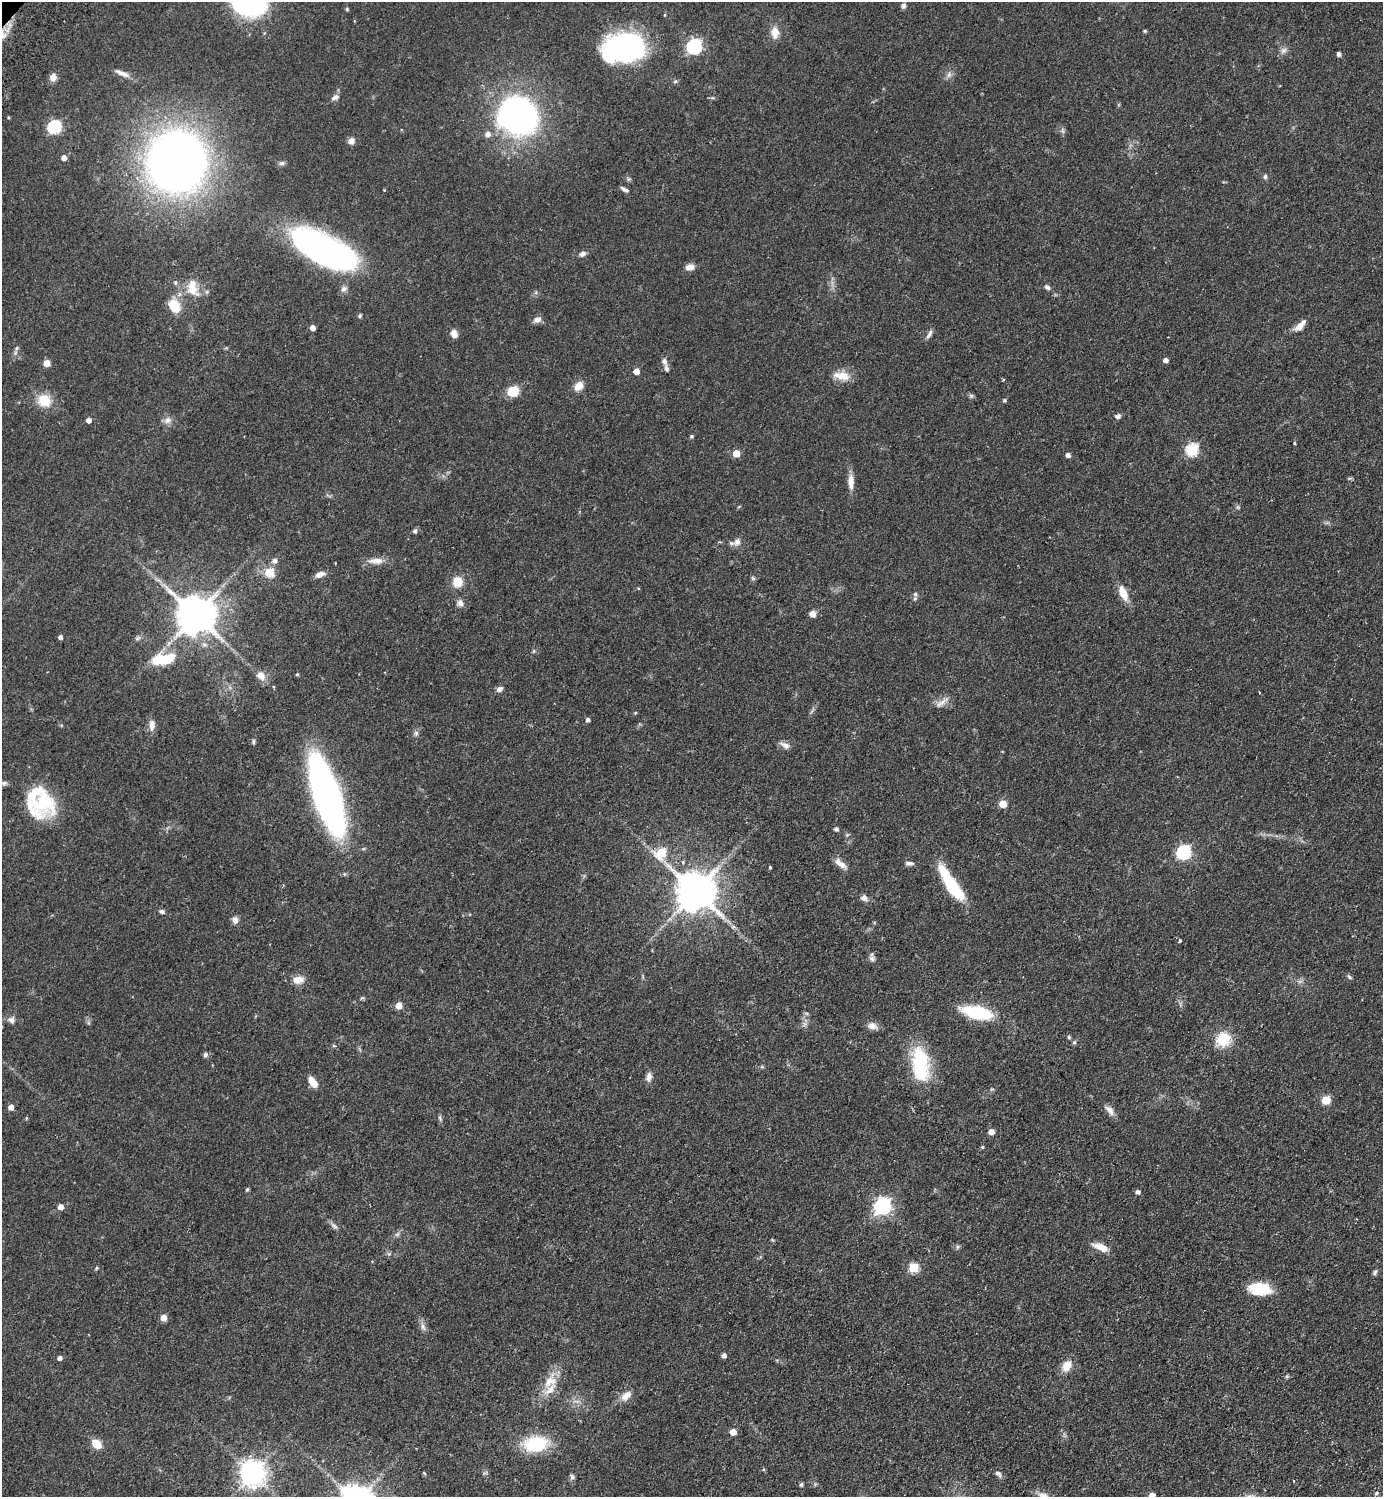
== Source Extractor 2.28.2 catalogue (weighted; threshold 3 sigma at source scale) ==
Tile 6 of 4 x 4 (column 2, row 2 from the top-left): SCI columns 1585-2965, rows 3033-4527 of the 6071 x 6065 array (HDU 1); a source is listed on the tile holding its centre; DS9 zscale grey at full resolution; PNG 1385 x 1499 px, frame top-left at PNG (2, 2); no overlay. Shown black and unused: <1% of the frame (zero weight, under 2 of 3 exposures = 4% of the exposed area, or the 3 px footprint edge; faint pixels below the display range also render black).
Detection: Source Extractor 2.28.2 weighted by HDU 2 'WHT'; one run over the whole footprint, this tile lists its part. Background 0.0557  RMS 0.0053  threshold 0.0239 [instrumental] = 3 sigma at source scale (4.5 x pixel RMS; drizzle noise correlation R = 1.50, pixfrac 1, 0.05/0.05 arcsec/px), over >= 5 px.
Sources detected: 170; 2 too faint to see at this stretch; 2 cosmic-ray / hot-pixel residue — not listed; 6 inside a brighter listed object's ellipse — not listed separately; the other 160 listed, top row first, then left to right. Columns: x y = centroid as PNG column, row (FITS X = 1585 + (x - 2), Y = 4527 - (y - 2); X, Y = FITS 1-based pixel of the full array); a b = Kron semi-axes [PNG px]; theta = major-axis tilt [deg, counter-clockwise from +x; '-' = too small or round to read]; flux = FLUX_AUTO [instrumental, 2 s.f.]
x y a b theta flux
249 2 42 34 -20 69
903 6 6 6 - 1.4
347 9 5 4 - 0.63
1145 31 4 3 - 0.76
775 33 14 10 -89 5
2 34 14 9 -53 4.2
627 45 41 27 -1 91
694 46 7 6 - 110
1284 51 10 6 35 2
1339 54 4 4 - 1.9
122 73 21 6 -23 3.6
949 75 8 6 70 1.8
53 77 9 8 - 3.4
675 81 6 5 - 0.85
335 97 10 6 27 1.9
518 116 32 28 -20 170
8 117 4 3 - 0.51
54 127 6 6 - 69
488 134 6 6 - 2.6
351 141 7 7 - 2.6
64 158 4 4 - 3.1
177 161 36 35 - 540
282 163 8 6 14 1.2
1265 177 6 5 - 1
628 179 7 4 -72 0.83
625 189 10 4 -30 1.6
323 249 66 27 -27 150
582 254 8 6 26 1.7
690 267 10 7 7 3.2
175 282 6 4 -78 0.83
1047 287 8 5 -35 1.5
193 288 24 14 -76 9.2
344 289 9 7 43 1.8
174 306 12 10 -63 13
360 316 5 4 - 0.74
537 320 10 7 15 2.6
1299 326 14 9 38 3.7
312 327 4 4 - 3.3
454 334 10 8 -71 3
929 334 14 5 60 1.7
17 348 6 4 71 0.83
1165 360 5 4 - 2.5
664 361 7 6 - 1.9
46 363 5 5 - 7.4
666 368 9 5 -80 1.6
636 371 5 4 - 5.2
842 376 21 10 -9 7.1
579 386 12 9 50 4.6
513 391 10 9 - 11
971 396 7 4 -1 0.89
44 400 14 12 -35 12
1005 400 5 4 - 0.79
1118 416 7 6 - 1.5
89 420 4 4 - 2.7
167 420 11 8 32 2.6
691 436 4 4 - 0.85
1294 443 3 3 - 0.55
1192 450 6 6 - 47
736 453 5 5 - 9.5
1068 455 5 4 - 2.2
851 482 20 7 -89 5
415 531 7 6 - 1
737 542 11 8 47 2.5
274 561 7 7 - 1.8
376 561 23 7 2 4.5
269 572 5 5 - 19
319 574 11 6 21 3.2
753 578 5 5 - 0.94
458 582 11 11 - 7.3
638 588 4 3 - 0.47
1123 593 15 7 -66 8.5
915 594 6 5 - 1.2
460 603 9 8 - 2.5
195 614 11 10 - 1700
812 614 6 6 - 3.4
60 637 4 4 - 1.9
534 651 6 4 71 0.62
163 659 29 12 9 18
297 674 4 4 - 0.64
261 676 14 10 -51 3.7
499 689 8 6 36 2
1259 692 3 2 - 0.47
942 702 23 6 35 3.3
635 713 4 3 - 0.49
588 720 5 4 - 1.5
152 725 15 8 87 3.2
416 733 8 6 -89 1.3
253 741 6 4 89 0.83
785 745 15 6 -25 2.5
4 783 8 5 2 1.2
326 795 52 16 -72 310
44 802 36 27 -56 27
1003 804 5 5 - 13
836 829 4 4 - 1.6
1184 852 6 6 - 88
661 853 7 6 - 22
909 863 9 5 -2 1.8
840 864 18 7 -40 3.8
770 867 3 3 - 1.5
951 883 43 11 -56 28
695 891 11 11 - 1600
864 898 9 7 -28 2.2
162 911 7 5 -14 1.2
235 920 8 7 - 2.5
1179 941 4 3 - 1.4
872 958 9 7 -59 1.6
1349 977 8 4 -52 0.9
298 980 12 7 6 6.2
1300 981 7 4 19 1.1
362 998 7 3 36 0.63
399 1006 5 5 - 7.5
977 1012 21 9 -13 44
11 1020 10 8 -30 2.1
872 1026 11 8 -15 3.6
1069 1037 5 4 - 0.7
1223 1039 19 18 - 12
1074 1042 5 4 - 0.92
334 1046 6 3 -19 0.56
205 1055 7 6 - 1.2
920 1064 39 18 -83 34
762 1067 6 4 -18 0.61
649 1077 11 7 75 2.5
313 1082 11 6 -53 6.7
1326 1100 5 5 - 17
11 1107 5 4 - 3.8
1109 1110 15 7 -48 3
440 1118 7 4 -54 0.82
991 1132 5 5 - 4.5
982 1147 4 4 - 0.65
247 1189 6 4 62 0.72
1138 1192 5 4 - 1.9
883 1206 7 7 - 160
61 1207 5 5 - 3.8
334 1226 11 5 -42 1.7
397 1234 7 4 19 0.96
957 1247 6 4 89 0.82
1101 1247 20 7 -23 5.8
96 1268 5 3 - 0.59
914 1268 5 5 - 26
1375 1272 9 5 61 1.1
1260 1289 24 13 -7 17
164 1318 5 5 - 6.5
423 1327 10 6 -62 2.1
724 1355 4 4 - 2.3
59 1358 4 4 - 2
1067 1366 15 10 61 6.1
1287 1376 6 5 - 0.72
550 1382 24 16 50 10
626 1396 15 9 38 4.6
733 1432 5 5 - 6.7
96 1444 10 7 -42 7.5
535 1444 25 16 8 26
252 1473 8 8 - 540
424 1473 6 3 -37 0.42
998 1474 10 6 -35 1.7
572 1477 8 6 -72 1.3
801 1484 5 4 - 1
1376 1493 5 3 - 0.73
1152 1495 5 4 - 5
1043 1496 15 9 -14 3.7
Overlapping masked pixels (flux is a lower limit): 2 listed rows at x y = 2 34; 661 853
Isophote crosses this tile's border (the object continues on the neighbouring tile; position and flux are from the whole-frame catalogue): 4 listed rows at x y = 249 2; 2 34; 1152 1495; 1043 1496